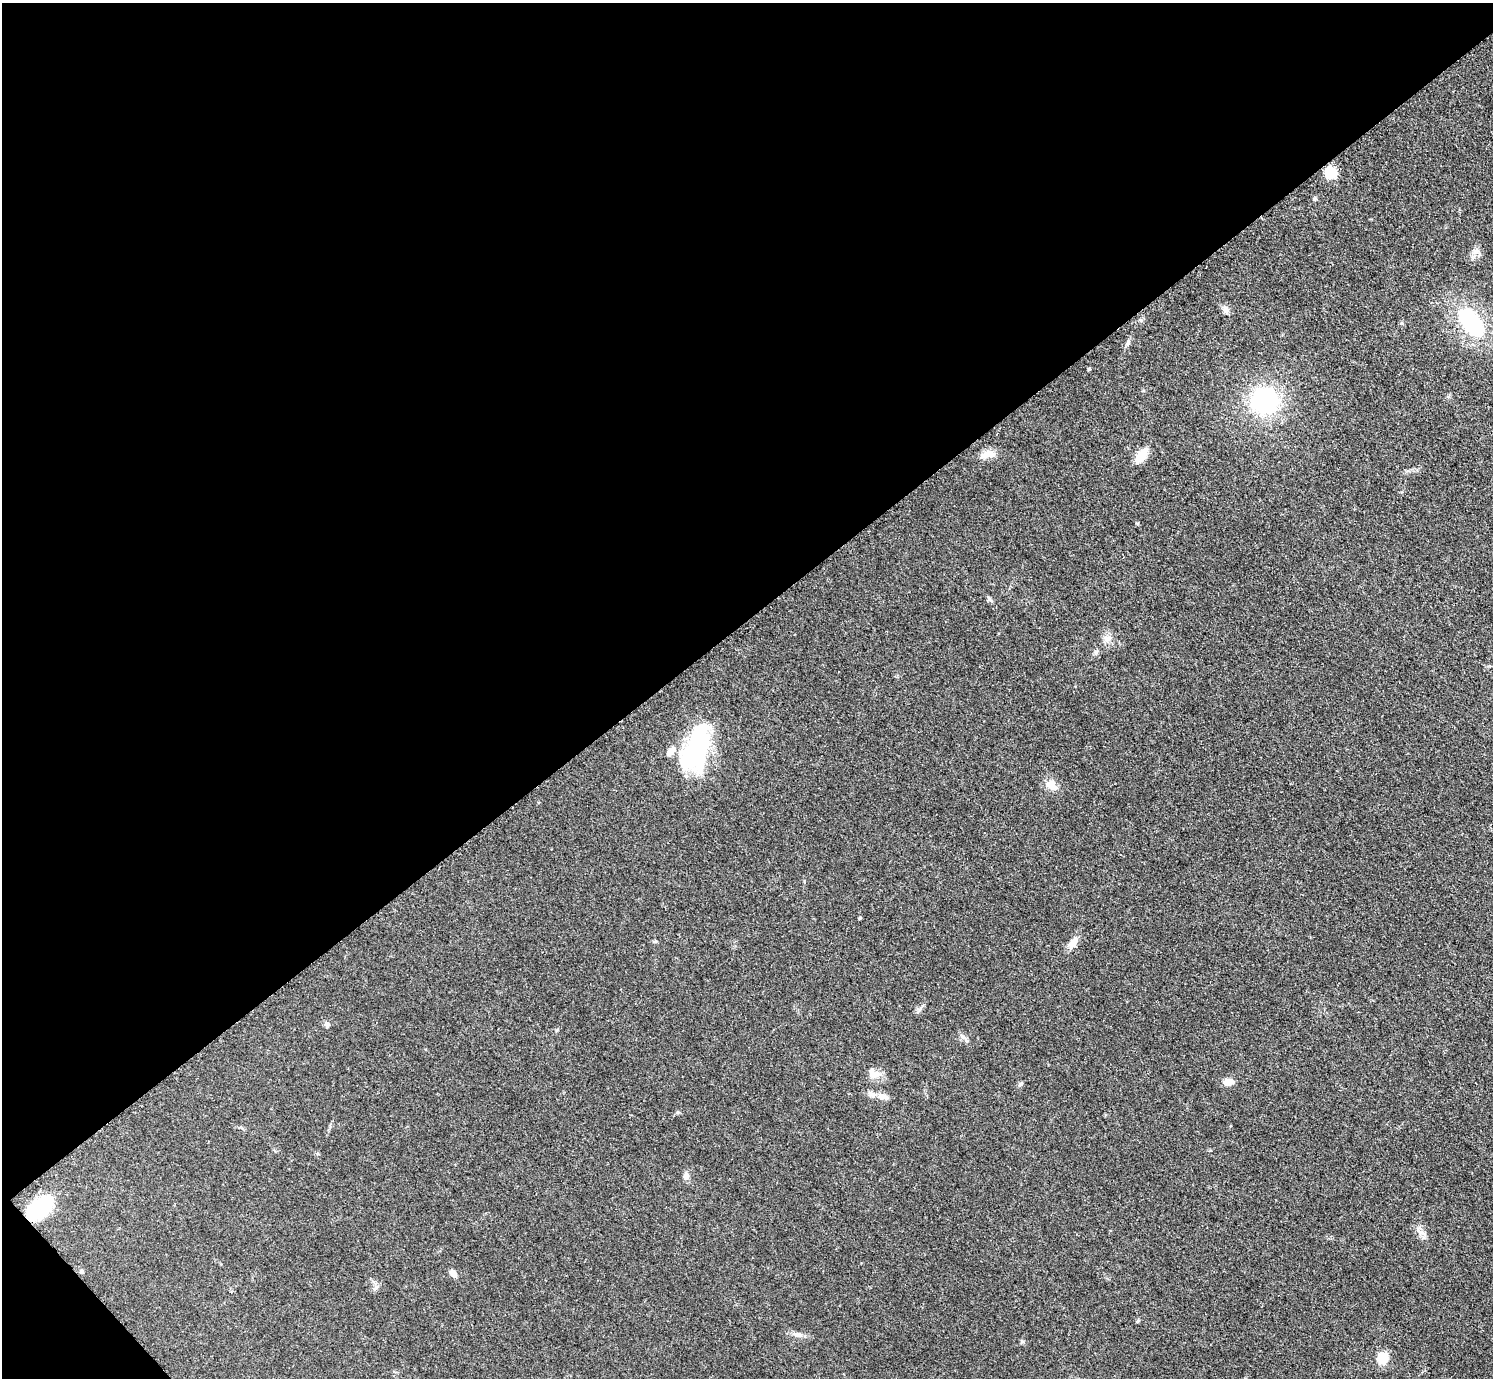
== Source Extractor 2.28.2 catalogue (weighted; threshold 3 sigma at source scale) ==
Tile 5 of 4 x 4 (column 1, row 2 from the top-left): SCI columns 8-1498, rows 3063-4438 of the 5984 x 5981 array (HDU 1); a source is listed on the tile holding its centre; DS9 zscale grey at full resolution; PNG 1495 x 1380 px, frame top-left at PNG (2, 3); no overlay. Shown black and unused: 46% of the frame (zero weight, under 3 of 5 exposures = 1% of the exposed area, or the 3 px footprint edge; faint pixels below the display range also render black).
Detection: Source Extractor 2.28.2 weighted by HDU 2 'WHT'; one run over the whole footprint, this tile lists its part. Background 0.0959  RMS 0.0067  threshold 0.0301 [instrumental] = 3 sigma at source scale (4.5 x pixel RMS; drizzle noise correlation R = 1.50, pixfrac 1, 0.05/0.05 arcsec/px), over >= 5 px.
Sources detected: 32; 1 inside a brighter listed object's ellipse — not listed separately; the other 31 listed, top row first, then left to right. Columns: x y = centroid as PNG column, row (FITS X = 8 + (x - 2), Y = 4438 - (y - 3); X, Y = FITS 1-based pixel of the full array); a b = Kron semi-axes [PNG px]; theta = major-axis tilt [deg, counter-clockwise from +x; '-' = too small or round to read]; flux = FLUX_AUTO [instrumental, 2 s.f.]
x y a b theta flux
1331 173 6 6 - 49
1315 199 6 4 -43 0.92
1476 251 9 7 62 3.3
1225 310 11 8 -76 3.1
1471 322 27 16 -53 68
1128 343 7 4 45 1.4
1089 369 4 3 - 0.9
1265 401 23 22 - 84
985 455 17 9 19 5.8
1141 456 22 10 52 9.2
989 598 7 4 -45 1.3
1107 639 12 7 30 3.6
1096 652 7 5 47 1.4
697 747 53 25 74 78
670 752 15 7 44 5
1051 785 15 10 -33 6.9
1073 943 16 9 55 5.8
327 1024 8 6 -28 1.8
962 1036 10 4 -30 1.9
873 1074 18 12 -40 6.2
1228 1082 12 8 3 5.4
1021 1084 8 5 49 1.3
882 1096 16 8 -12 4.3
686 1176 10 8 -78 2.5
40 1208 28 17 44 39
1420 1232 9 6 -20 2.9
82 1271 6 4 89 0.94
453 1273 9 7 -41 3
375 1288 8 5 36 1.8
797 1335 14 7 -7 3.6
1382 1358 17 14 -70 8.7
Overlapping masked pixels (flux is a lower limit): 1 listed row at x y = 40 1208
Unlisted compact peaks at least as high as the median listed source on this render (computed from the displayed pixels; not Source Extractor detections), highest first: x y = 1022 1341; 1137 523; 678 1112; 1138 1321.